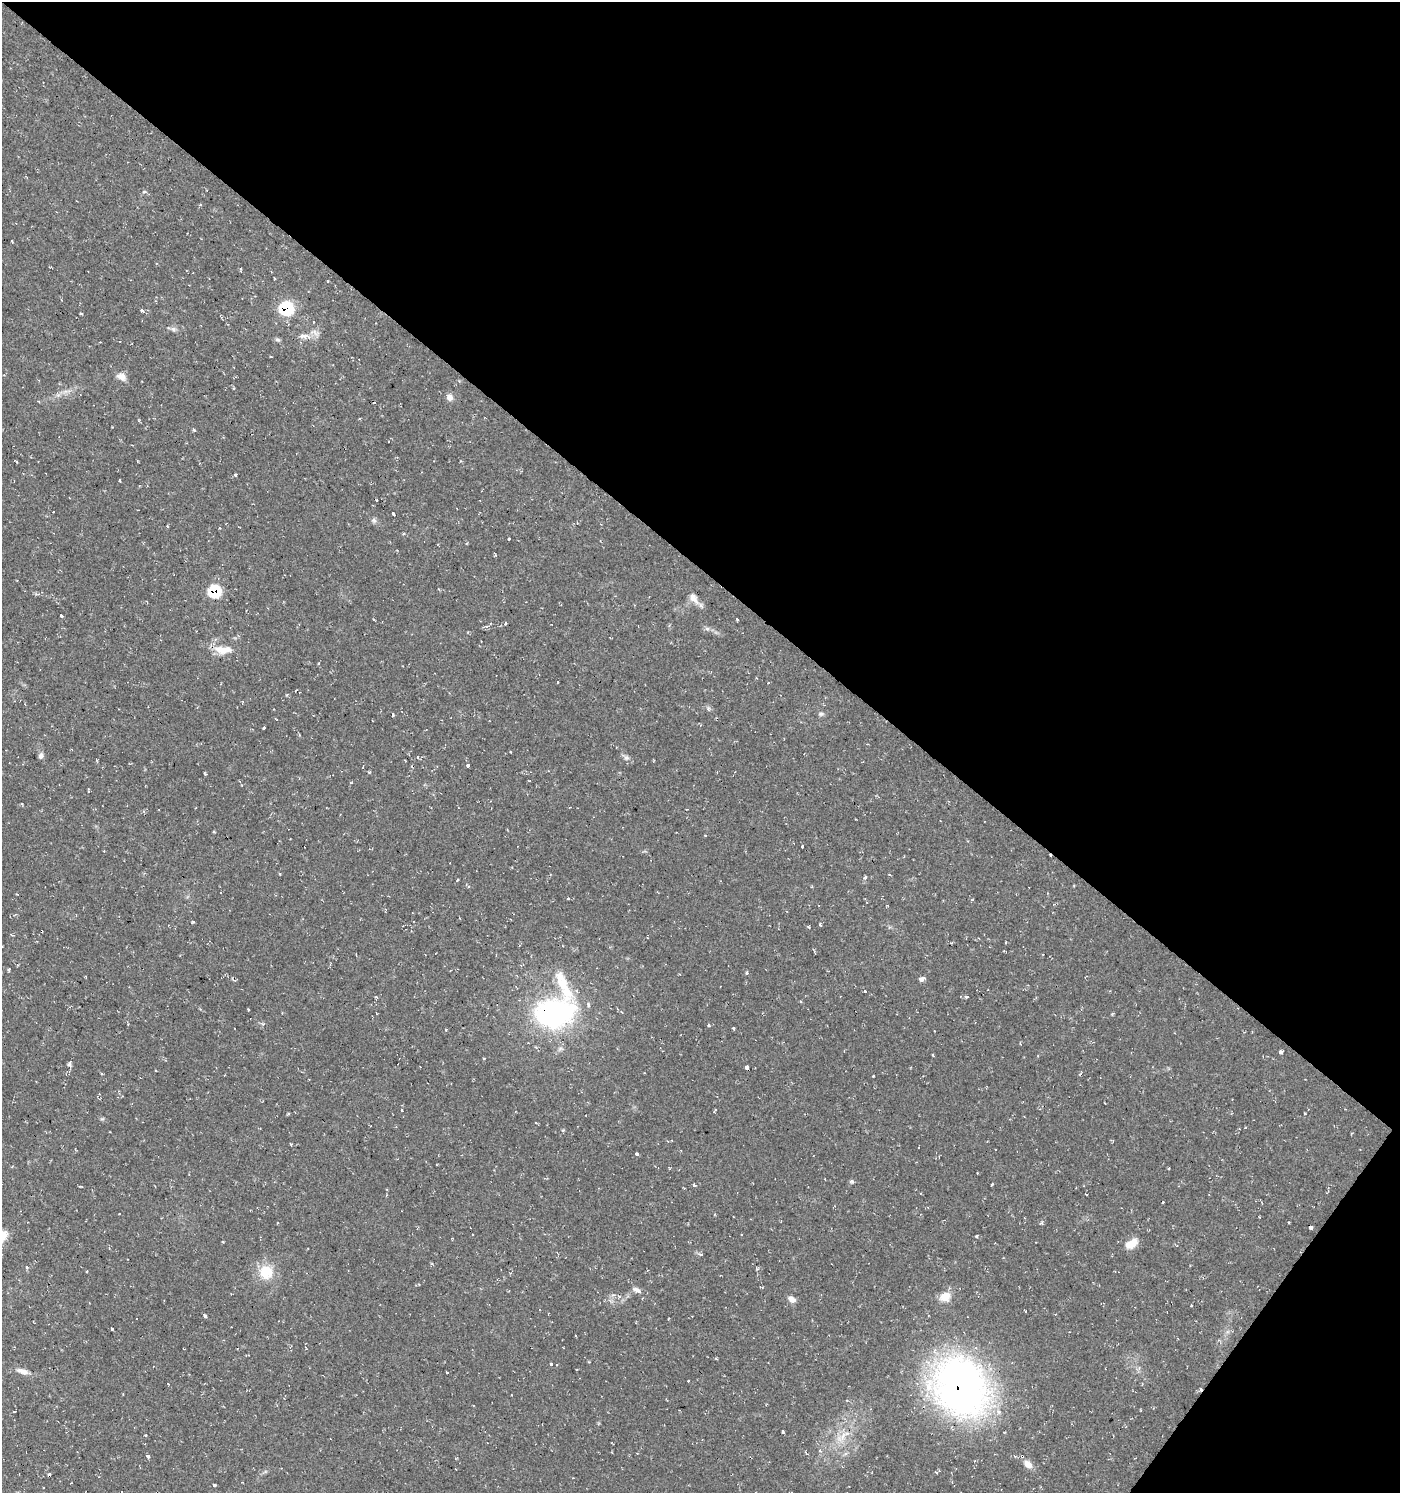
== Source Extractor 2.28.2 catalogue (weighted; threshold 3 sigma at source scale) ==
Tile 8 of 4 x 4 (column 4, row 2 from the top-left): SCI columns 4435-5832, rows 2985-4475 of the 6010 x 5973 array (HDU 1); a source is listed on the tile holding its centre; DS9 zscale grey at full resolution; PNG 1402 x 1495 px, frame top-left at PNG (2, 2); no overlay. Shown black and unused: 40% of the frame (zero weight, under 2 of 3 exposures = <1% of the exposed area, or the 3 px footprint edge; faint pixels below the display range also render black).
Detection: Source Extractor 2.28.2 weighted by HDU 2 'WHT'; one run over the whole footprint, this tile lists its part. Background 0.0375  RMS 0.004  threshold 0.018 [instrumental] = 3 sigma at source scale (4.5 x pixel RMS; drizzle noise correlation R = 1.50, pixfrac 1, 0.0396/0.0396 arcsec/px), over >= 5 px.
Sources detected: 134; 18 cosmic-ray / hot-pixel residue — not listed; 3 inside a brighter listed object's ellipse — not listed separately; the other 113 listed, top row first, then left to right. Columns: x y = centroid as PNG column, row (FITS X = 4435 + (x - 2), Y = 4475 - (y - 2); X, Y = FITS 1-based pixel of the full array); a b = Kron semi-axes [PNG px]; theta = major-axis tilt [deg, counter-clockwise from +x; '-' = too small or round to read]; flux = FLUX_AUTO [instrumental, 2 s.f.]
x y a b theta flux
144 192 6 3 0 0.53
12 241 3 2 - 0.4
286 308 9 8 - 29
142 310 4 3 - 1.5
314 322 3 3 - 0.78
173 329 8 6 -21 1.1
303 336 14 7 2 2.7
277 340 8 4 -9 0.71
121 376 12 9 -31 2.7
450 397 9 8 - 1.9
112 427 2 2 - 0.28
194 430 4 3 - 0.75
16 462 4 2 - 0.55
235 475 3 3 - 1.8
119 480 3 2 - 0.42
53 511 3 3 - 0.83
394 514 4 3 - 3.3
374 520 7 7 - 1
509 539 3 3 - 1.5
214 591 9 9 - 18
694 598 17 9 -52 3.2
61 615 3 3 - 3.9
505 623 4 3 - 0.68
487 627 5 4 - 0.92
707 628 7 4 -20 0.9
220 650 18 12 -27 5.2
318 664 3 3 - 0.85
558 682 3 3 - 1
708 709 7 4 -46 0.73
393 714 4 3 - 0.52
821 714 7 6 - 0.92
264 728 3 3 - 1.4
867 744 3 3 - 0.24
511 752 3 2 - 0.79
40 756 8 6 83 1.3
418 757 3 3 - 1.5
626 758 8 7 - 1.3
468 765 3 3 - 2.5
369 772 5 3 - 0.43
205 773 5 3 - 0.42
88 791 3 3 - 0.68
214 832 4 3 - 0.37
705 836 3 3 - 0.84
802 846 3 2 - 1.5
865 878 4 3 - 2.2
457 880 3 3 - 1.4
17 894 3 3 - 0.29
568 898 3 3 - 0.72
193 922 4 3 - 0.48
820 925 3 3 - 1.1
809 927 4 3 - 0.53
1006 943 3 3 - 1.5
815 952 6 2 -67 0.48
9 969 3 3 - 0.66
747 973 3 3 - 1.5
922 979 7 4 19 1.7
864 991 3 3 - 2.1
966 997 4 3 - 0.62
376 998 4 4 - 0.42
200 1009 4 3 - 0.38
621 1012 4 3 - 0.54
554 1013 51 35 11 71
709 1025 4 4 - 0.71
733 1028 3 3 - 1.6
1281 1052 4 3 - 2.7
933 1055 4 3 - 0.41
69 1064 6 5 - 0.96
747 1068 4 3 - 2.7
101 1073 4 3 - 0.36
873 1076 3 3 - 0.89
715 1109 4 3 - 0.48
402 1110 3 2 - 0.63
102 1119 6 4 18 0.49
668 1141 4 4 - 0.49
637 1154 4 3 - 1.3
12 1167 4 3 - 0.38
1168 1168 3 3 - 0.72
852 1181 6 5 - 0.73
694 1185 4 3 - 0.71
992 1185 4 3 - 2.5
1086 1194 3 2 - 0.34
733 1217 3 2 - 0.5
1259 1217 2 2 - 0.27
1041 1223 5 4 - 0.6
1310 1227 3 3 - 2.6
976 1236 5 3 - 0.35
1131 1244 15 8 32 5.4
701 1254 4 3 - 1.3
27 1267 4 4 - 0.82
86 1271 3 3 - 0.63
266 1272 16 15 - 10
637 1290 14 6 -23 1.7
945 1297 12 10 24 5.4
792 1299 11 7 -32 1.9
205 1316 4 3 - 0.74
668 1319 3 2 - 0.28
112 1329 3 3 - 6.4
575 1335 2 2 - 0.38
589 1362 3 3 - 0.4
551 1364 4 3 - 0.44
23 1371 17 7 -17 2.7
447 1372 3 2 - 0.32
689 1381 3 3 - 0.94
961 1387 49 42 -66 230
14 1412 3 3 - 0.66
782 1432 4 3 - 2.8
843 1436 29 9 40 7
148 1456 4 3 - 0.96
1015 1456 4 3 - 0.68
1028 1464 12 8 -44 2.9
456 1469 3 2 - 0.44
936 1472 4 3 - 0.76
214 1485 3 3 - 6.3
Overlapping masked pixels (flux is a lower limit): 6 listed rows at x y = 286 308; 214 591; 554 1013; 747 1068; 1310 1227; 961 1387
Unlisted compact peaks at least as high as the median listed source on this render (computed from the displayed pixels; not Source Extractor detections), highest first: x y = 1305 1113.